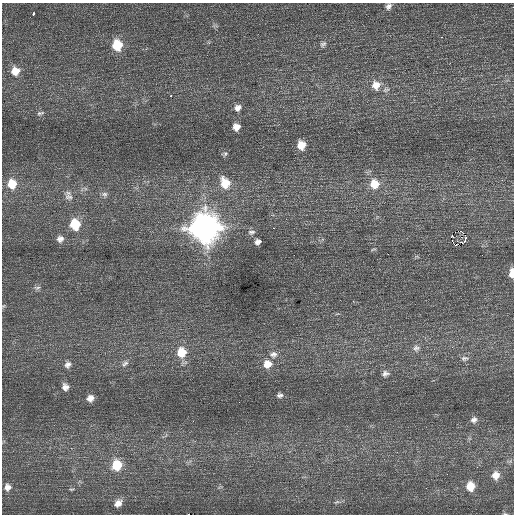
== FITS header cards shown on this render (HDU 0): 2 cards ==
NAXIS1  =                  512 / Axis length
NAXIS2  =                  512 / Axis length

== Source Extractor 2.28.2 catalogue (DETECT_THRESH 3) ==
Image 512 x 512 px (HDU 0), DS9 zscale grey, 1 PNG px = 1 image px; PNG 516 x 516 px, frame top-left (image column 1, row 512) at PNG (2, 3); no overlay
Background 0.551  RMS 0.72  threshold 2.15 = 3 sigma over >= 5 px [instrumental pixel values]
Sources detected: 53; all 53 listed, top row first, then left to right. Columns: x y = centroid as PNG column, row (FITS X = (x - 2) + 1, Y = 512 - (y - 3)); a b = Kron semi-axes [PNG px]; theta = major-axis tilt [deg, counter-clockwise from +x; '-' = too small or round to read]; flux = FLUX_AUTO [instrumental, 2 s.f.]
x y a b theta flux
389 6 8 7 - 180
33 14 3 3 - 710
441 37 3 3 - 52
323 44 9 6 40 140
117 45 10 9 - 1400
15 71 10 9 - 540
376 85 12 12 - 570
170 96 3 3 - 220
238 108 8 7 - 230
40 113 10 4 12 100
236 127 7 7 - 350
301 145 8 7 - 640
225 154 9 5 56 88
225 183 13 10 -65 890
12 184 11 10 - 830
374 184 11 11 - 790
104 194 8 7 - 150
69 197 13 9 -30 270
75 224 10 9 - 1400
204 228 13 12 - 56000
274 228 3 2 - 190
251 232 10 6 10 150
465 235 2 2 - 1500
452 236 3 2 - 94
60 239 9 9 - 250
465 240 18 4 -61 310
452 241 3 2 - 56
258 242 6 5 - 190
373 249 9 3 11 54
388 254 2 2 - 55
511 273 10 5 87 330
37 288 9 5 5 120
3 306 6 4 70 58
416 348 10 9 - 210
182 352 12 11 - 950
273 354 11 8 7 260
464 358 10 7 5 180
125 363 10 7 46 170
267 364 11 9 15 540
68 365 9 7 42 210
385 373 9 7 10 180
65 387 8 8 - 260
280 395 7 5 8 130
90 398 7 6 - 280
474 420 8 7 - 170
117 465 10 9 - 1300
496 475 9 8 - 420
470 486 8 7 - 710
7 487 9 8 - 260
71 489 7 3 0 53
337 502 8 3 13 85
118 503 9 7 38 310
505 514 6 3 -19 43
At the frame edge (FLAGS 8, measured only in part): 2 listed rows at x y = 511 273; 505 514